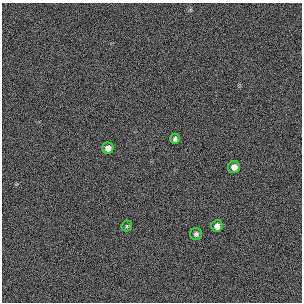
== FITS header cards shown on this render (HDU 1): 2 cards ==
NAXIS1  =                  300 / length of original image axis
NAXIS2  =                  300 / length of original image axis

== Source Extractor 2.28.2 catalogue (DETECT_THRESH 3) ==
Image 300 x 300 px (HDU 1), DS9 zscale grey, 1 PNG px = 1 image px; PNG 304 x 304 px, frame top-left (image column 1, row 300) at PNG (2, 3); each listed source drawn as its Kron ellipse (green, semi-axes under 4 px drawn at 4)
Background 383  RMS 67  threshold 200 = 3 sigma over >= 5 px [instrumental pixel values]
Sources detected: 6; all 6 listed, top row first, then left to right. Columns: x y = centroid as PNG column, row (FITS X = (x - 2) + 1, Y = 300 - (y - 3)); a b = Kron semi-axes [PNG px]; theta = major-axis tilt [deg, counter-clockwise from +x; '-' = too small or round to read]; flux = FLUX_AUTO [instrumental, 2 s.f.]
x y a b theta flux
175 139 5 4 - 13000
108 148 5 5 - 26000
234 167 6 6 - 26000
127 226 6 5 - 6300
217 226 6 6 - 25000
196 234 6 6 - 12000